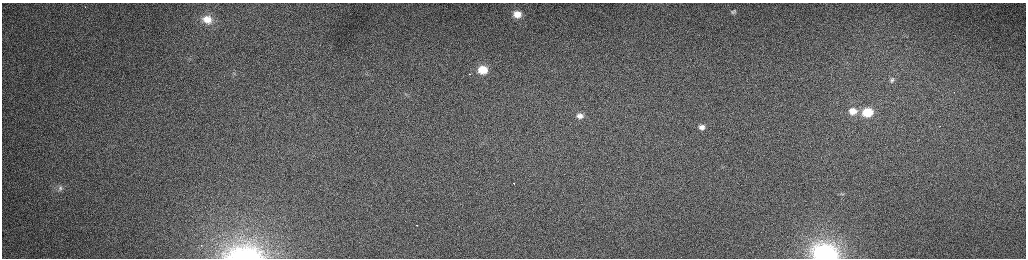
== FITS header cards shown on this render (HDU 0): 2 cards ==
NAXIS1  =                 2048 /fastest changing axis
NAXIS2  =                  512 /next to fastest changing axis

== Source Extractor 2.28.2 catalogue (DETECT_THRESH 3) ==
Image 2048 x 512 px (HDU 0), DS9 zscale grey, zoomed out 1/2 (1 PNG px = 2 x 2 image px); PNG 1028 x 260 px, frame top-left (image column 1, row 511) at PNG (2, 3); no overlay
Background 158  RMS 1.6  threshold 4.75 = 3 sigma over >= 5 px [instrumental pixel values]
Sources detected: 22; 4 cannot appear on this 1/2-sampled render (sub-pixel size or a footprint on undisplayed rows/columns) and are not listed; the other 18 listed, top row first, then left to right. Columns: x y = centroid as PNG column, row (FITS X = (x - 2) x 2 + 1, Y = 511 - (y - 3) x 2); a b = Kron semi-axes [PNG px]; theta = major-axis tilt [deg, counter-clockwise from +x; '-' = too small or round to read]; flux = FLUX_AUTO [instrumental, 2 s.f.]
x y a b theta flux
85 7 2 1 - 280
733 12 5 4 - 500
517 14 6 5 - 3000
207 19 12 10 -12 4600
483 70 9 8 - 6400
470 74 2 1 - 500
892 80 6 5 - 630
407 94 9 4 17 1000
853 111 8 7 - 3500
867 112 8 7 - 11000
580 116 6 5 - 1400
702 127 5 4 - 1400
514 183 2 1 - 310
60 188 9 8 - 1800
417 225 2 1 - 580
201 246 2 1 - 350
243 254 37 14 1 23000
825 255 10 8 -9 170000
At the frame edge (FLAGS 8, measured only in part): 2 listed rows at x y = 243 254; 825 255
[4 sub-pixel or undisplayed-footprint detections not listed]